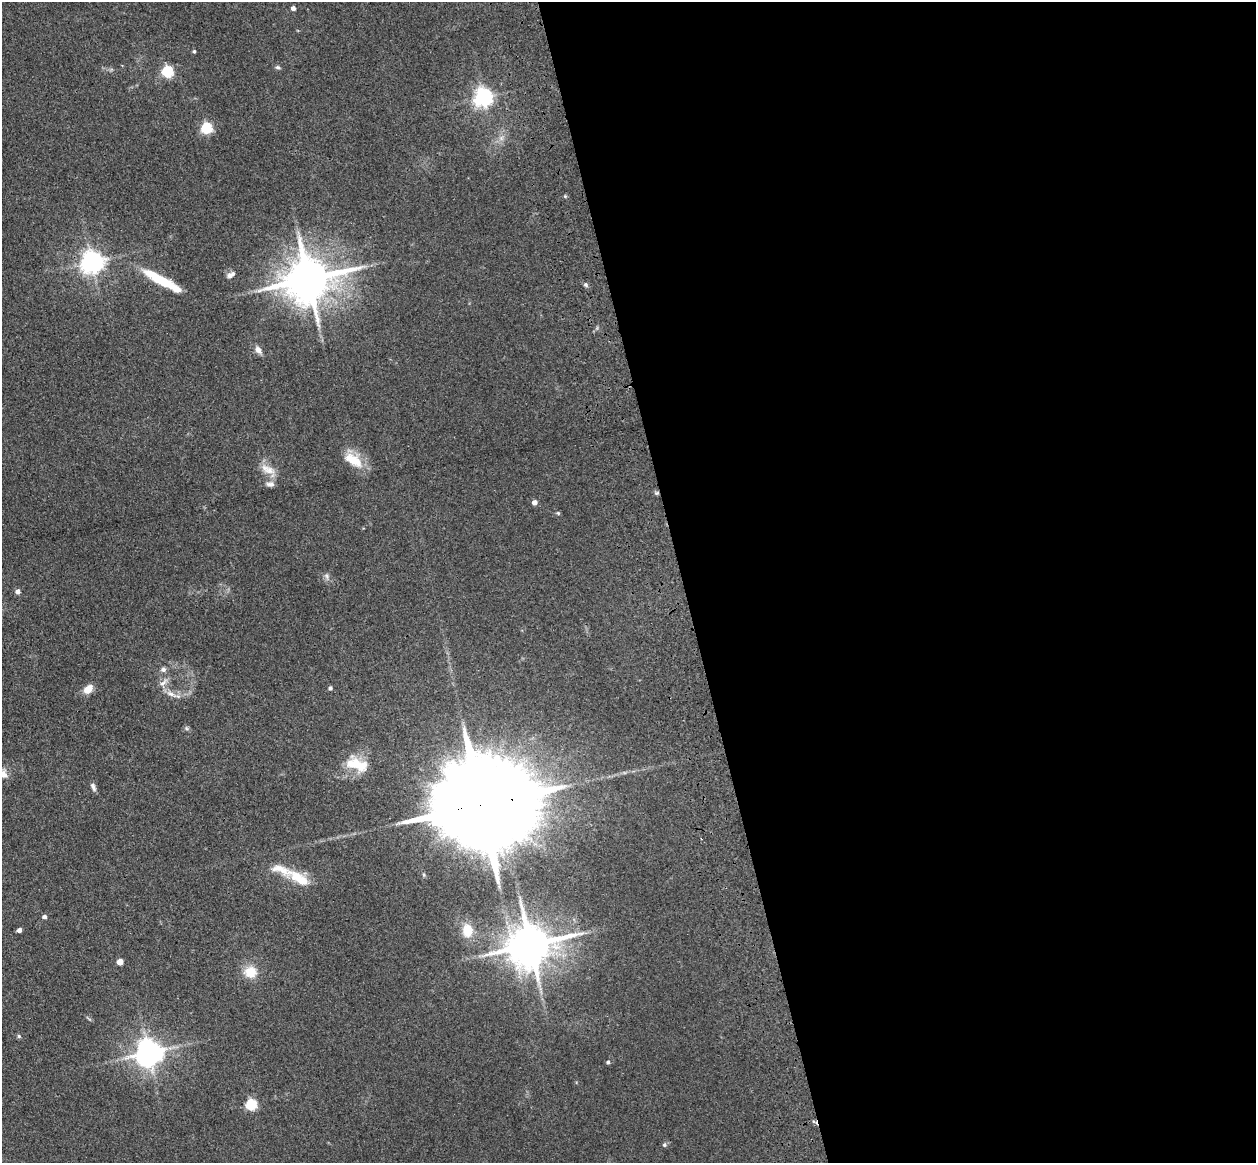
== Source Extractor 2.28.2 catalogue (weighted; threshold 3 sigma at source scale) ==
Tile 8 of 4 x 4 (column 4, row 2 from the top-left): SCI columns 3875-5128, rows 2605-3765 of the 5242 x 5094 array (HDU 1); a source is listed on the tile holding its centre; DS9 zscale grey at full resolution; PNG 1258 x 1165 px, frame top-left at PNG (2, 2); no overlay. Shown black and unused: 46% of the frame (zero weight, under 3 of 4 exposures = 6% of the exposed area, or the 3 px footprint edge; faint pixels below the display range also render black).
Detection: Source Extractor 2.28.2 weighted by HDU 2 'WHT'; one run over the whole footprint, this tile lists its part. Background 0.0963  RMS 0.0067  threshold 0.0302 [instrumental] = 3 sigma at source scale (4.5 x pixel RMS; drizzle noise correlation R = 1.50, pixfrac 1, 0.05/0.05 arcsec/px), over >= 5 px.
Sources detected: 46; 2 inside a brighter listed object's ellipse — not listed separately; the other 44 listed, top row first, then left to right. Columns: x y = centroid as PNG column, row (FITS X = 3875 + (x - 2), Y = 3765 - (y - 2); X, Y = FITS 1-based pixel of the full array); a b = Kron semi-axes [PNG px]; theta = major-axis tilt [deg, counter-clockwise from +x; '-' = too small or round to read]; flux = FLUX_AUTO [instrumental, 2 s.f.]
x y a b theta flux
293 8 4 4 - 2.6
194 51 4 3 - 0.97
278 67 7 5 -24 1.3
167 72 5 5 - 79
483 98 7 7 - 320
206 128 5 5 - 71
501 138 7 6 - 2.3
565 196 4 4 - 0.76
92 262 7 7 - 540
231 274 12 6 27 2.9
308 279 14 12 16 3100
161 280 48 10 -29 26
586 285 6 4 -88 1.1
258 350 12 7 -53 3.5
353 460 27 13 -31 15
269 470 16 12 -8 7.7
270 484 11 7 -1 2.9
656 493 6 5 - 1.1
534 502 5 5 - 3.6
558 513 5 4 - 0.86
327 576 9 4 -81 1.6
18 592 5 5 - 2.6
163 669 7 6 - 2.2
163 683 15 6 41 3.6
330 688 4 4 - 1.7
88 689 12 8 43 6.7
171 694 17 6 -27 4.4
186 728 6 4 -47 1.2
357 764 31 15 -16 19
2 774 10 8 1 6.7
93 787 11 5 -69 2.3
483 805 40 20 10 23000
299 878 34 12 -31 18
44 917 4 4 - 2.3
19 930 4 4 - 2.9
467 930 13 10 -88 14
531 945 13 11 17 2900
120 962 5 4 - 8.5
250 972 14 13 - 13
19 1036 5 4 - 0.95
149 1053 8 8 - 920
608 1062 4 4 - 1.3
251 1105 5 5 - 64
664 1145 6 5 - 1.2
Overlapping masked pixels (flux is a lower limit): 2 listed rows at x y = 656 493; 483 805
Isophote crosses this tile's border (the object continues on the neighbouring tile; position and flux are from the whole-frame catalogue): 1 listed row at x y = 2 774